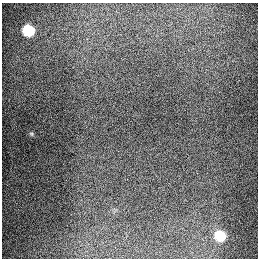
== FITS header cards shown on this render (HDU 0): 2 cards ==
NAXIS1  =                  256
NAXIS2  =                  256

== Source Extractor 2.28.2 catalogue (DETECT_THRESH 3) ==
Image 256 x 256 px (HDU 0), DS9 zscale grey, 1 PNG px = 1 image px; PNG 260 x 260 px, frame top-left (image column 1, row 256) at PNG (2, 3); no overlay
Background 1290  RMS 26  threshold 78.6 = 3 sigma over >= 5 px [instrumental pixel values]
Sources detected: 3; all 3 listed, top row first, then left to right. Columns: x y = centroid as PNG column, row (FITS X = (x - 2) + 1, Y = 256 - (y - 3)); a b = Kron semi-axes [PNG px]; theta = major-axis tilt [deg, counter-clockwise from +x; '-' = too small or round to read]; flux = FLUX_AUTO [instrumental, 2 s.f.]
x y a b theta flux
28 30 8 7 - 91000
31 134 6 4 -45 2400
220 236 8 7 - 69000